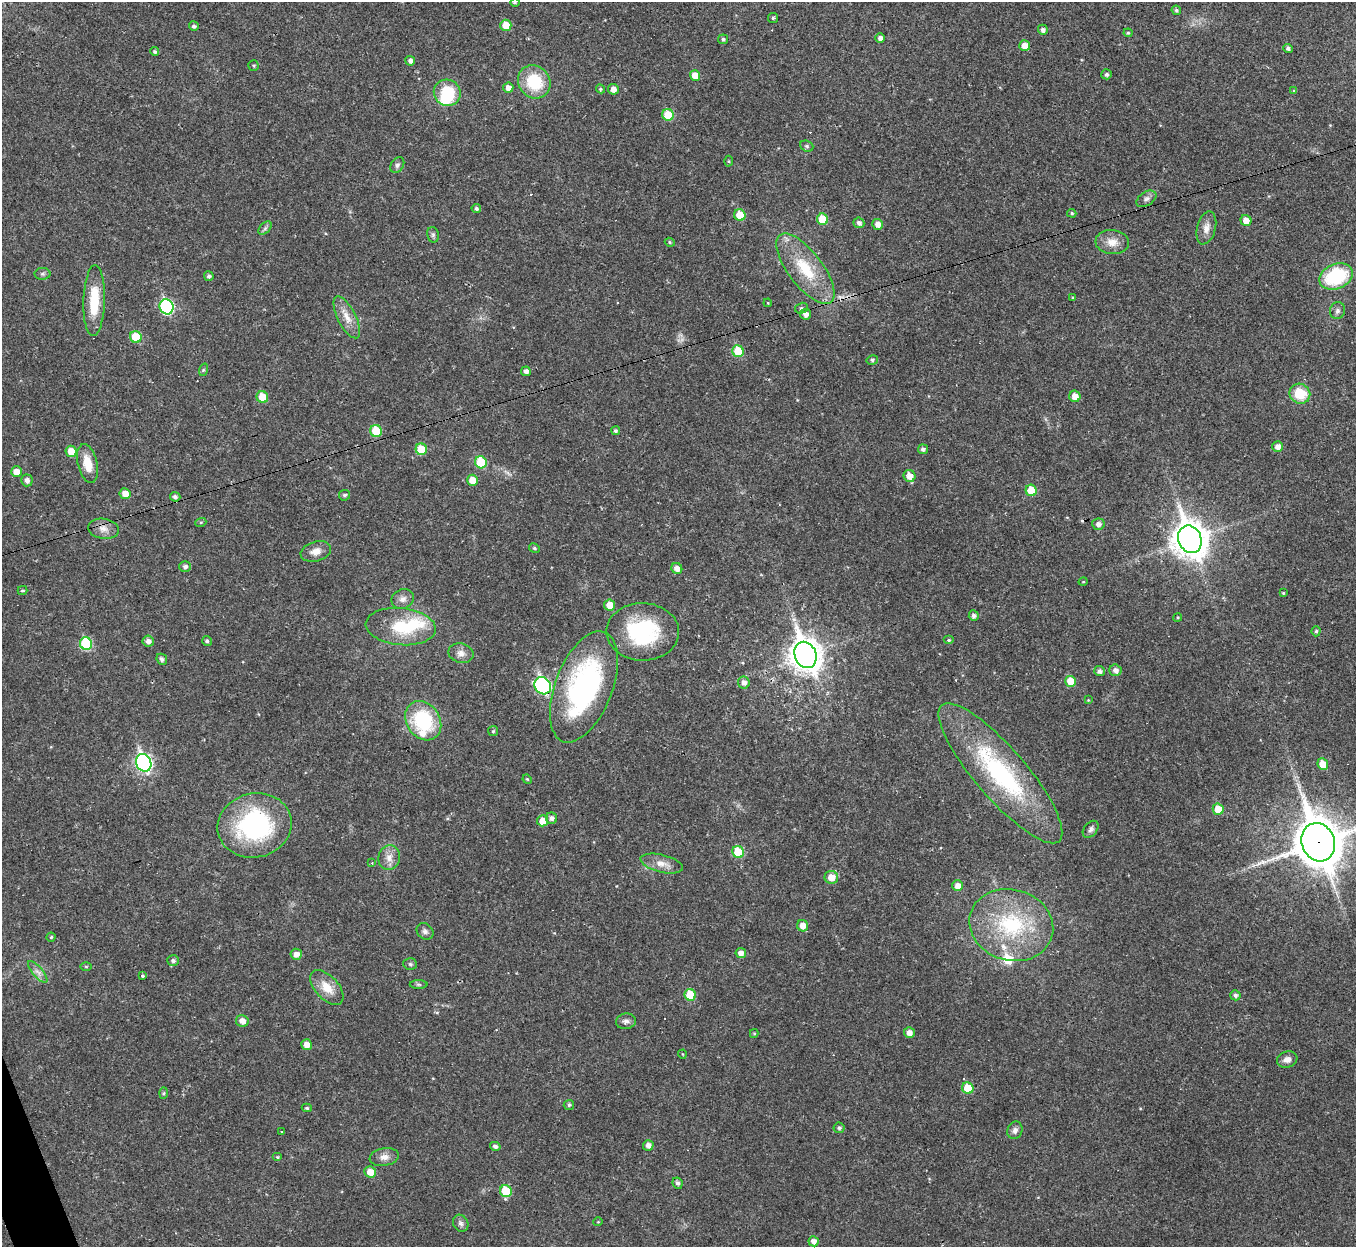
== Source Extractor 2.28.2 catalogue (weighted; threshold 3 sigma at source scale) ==
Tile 7 of 4 x 4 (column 3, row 2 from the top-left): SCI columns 2707-4060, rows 2634-3878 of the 5413 x 5393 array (HDU 1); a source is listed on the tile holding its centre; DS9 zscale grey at full resolution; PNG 1358 x 1249 px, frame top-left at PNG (2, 2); each listed source drawn as its Kron ellipse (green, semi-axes under 4 px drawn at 4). Shown black and unused: <1% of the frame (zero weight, under 2 of 3 exposures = <1% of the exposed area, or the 3 px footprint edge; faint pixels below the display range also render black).
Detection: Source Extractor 2.28.2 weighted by HDU 2 'WHT'; one run over the whole footprint, this tile lists its part. Background 0.0387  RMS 0.0048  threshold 0.0214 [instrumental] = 3 sigma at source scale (4.5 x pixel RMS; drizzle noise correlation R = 1.50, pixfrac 1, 0.05/0.05 arcsec/px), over >= 5 px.
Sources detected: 174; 1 inside a brighter object's white glare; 4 cosmic-ray / hot-pixel residue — neither listed nor drawn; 5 inside a brighter listed object's ellipse — not listed separately; the other 164 listed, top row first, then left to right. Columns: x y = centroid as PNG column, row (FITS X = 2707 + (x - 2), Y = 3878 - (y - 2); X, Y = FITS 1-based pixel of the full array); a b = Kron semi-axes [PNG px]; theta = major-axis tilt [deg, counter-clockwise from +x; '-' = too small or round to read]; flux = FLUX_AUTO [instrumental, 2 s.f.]
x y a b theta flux
515 3 5 3 - 0.46
1176 10 5 4 - 0.89
773 18 5 5 - 0.75
506 25 5 5 - 7.3
194 26 5 4 - 1.3
1043 30 5 5 - 1.7
1128 33 4 4 - 0.68
880 38 5 4 - 1.9
723 39 5 5 - 0.91
1025 46 5 5 - 3.9
1288 48 5 4 - 1.4
155 52 4 4 - 0.87
410 61 5 5 - 1.6
254 66 5 5 - 0.78
1106 74 5 5 - 1.1
695 75 5 5 - 5.3
534 82 17 15 -49 19
508 88 5 5 - 2.9
600 89 5 4 - 0.72
613 89 5 5 - 2.8
1294 91 4 4 - 0.64
447 93 14 13 - 19
668 115 6 5 - 12
807 146 7 5 -21 0.82
728 161 5 3 - 0.54
397 165 8 6 54 1.3
1146 199 11 6 33 1.8
476 208 4 4 - 0.9
1072 213 4 4 - 0.61
740 215 6 5 - 7.9
822 219 6 5 - 11
1246 220 5 5 - 3.9
859 223 5 5 - 1.7
878 224 5 5 - 3.1
265 228 8 5 46 1.2
1206 228 17 9 75 3.9
433 235 8 6 -76 1.1
670 242 5 4 - 0.63
1112 242 17 12 -5 5.6
805 269 42 17 -53 22
42 274 8 6 0 1.1
209 276 5 5 - 1.1
1336 276 17 12 23 32
1073 298 4 4 - 0.6
94 301 35 10 88 17
768 303 4 3 - 0.38
167 307 7 7 - 59
801 308 6 5 - 1.3
1338 311 8 7 - 1.5
806 314 5 5 - 2.9
347 317 23 9 -63 5.7
136 337 6 5 - 13
738 351 6 5 - 14
872 360 6 4 14 0.76
203 370 6 4 72 0.63
526 371 5 4 - 1.9
1300 394 10 9 - 13
1075 396 6 5 - 4.2
262 397 6 5 - 8.8
376 431 6 5 - 14
616 431 4 4 - 0.89
1278 447 5 5 - 2.7
421 449 6 5 - 12
923 449 5 5 - 1.4
71 451 5 5 - 6.4
481 462 6 5 - 17
88 463 20 10 -76 8.3
16 472 5 5 - 4.2
909 476 6 5 - 4.5
27 480 6 5 - 2
472 480 5 5 - 6.1
1031 490 6 5 - 11
125 494 5 5 - 4.3
344 495 5 5 - 0.96
175 497 5 5 - 1.3
201 522 5 3 - 0.59
1098 524 6 5 - 2.1
103 529 15 10 -8 4
1190 539 14 11 -68 830
534 548 5 4 - 0.76
316 551 15 10 17 3.9
185 566 6 5 - 1.6
677 568 6 5 - 3
1083 582 4 3 - 0.42
22 591 5 4 - 0.68
1283 593 4 3 - 0.46
403 599 11 9 23 2.8
610 605 5 5 - 6
974 616 5 5 - 1.6
1178 617 4 3 - 0.44
401 627 35 18 -5 23
1316 631 5 4 - 0.75
643 632 36 28 -1 42
949 640 5 4 - 0.76
148 641 6 5 - 2.2
207 641 5 4 - 0.85
86 644 6 6 - 31
461 653 12 9 -12 2.9
805 655 13 10 -67 650
162 659 6 5 - 1.4
1115 670 6 5 - 2.1
1099 671 5 5 - 1.8
1071 681 5 5 - 8.9
744 683 6 6 - 2.3
543 686 9 7 -55 69
584 687 58 28 69 99
1088 700 4 3 - 0.4
423 721 21 16 -56 34
493 731 5 5 - 0.66
144 763 9 7 -65 130
1323 764 6 5 - 7
1000 773 90 25 -49 72
527 779 5 4 - 0.51
1218 809 6 5 - 8.2
552 818 6 5 - 1.7
543 821 5 5 - 5.6
255 825 37 32 14 66
1091 829 9 6 50 1.5
1318 842 19 16 -69 1700
738 852 6 5 - 15
389 858 12 10 74 3.9
372 863 4 3 - 0.42
662 864 22 9 -13 5.1
831 877 7 6 - 5.6
958 886 5 5 - 3.1
1011 925 42 35 -16 43
803 926 6 5 - 3.9
425 931 9 7 -43 1.7
51 937 4 4 - 0.6
741 953 5 5 - 3
296 954 6 5 - 2.7
173 961 6 5 - 1.2
410 964 7 5 -3 0.93
86 966 5 4 - 0.53
38 972 13 5 -49 2.3
142 976 3 3 - 1.4
419 984 9 4 -1 0.8
327 987 21 11 -47 7.9
690 995 6 5 - 12
1235 995 5 5 - 1.3
242 1021 6 6 - 3.2
626 1021 10 8 12 1.9
754 1033 4 4 - 0.56
909 1033 5 5 - 2.8
307 1045 5 5 - 3.4
682 1054 4 3 - 0.37
1287 1060 10 8 18 2.8
968 1088 6 5 - 10
164 1093 6 4 88 0.6
569 1105 5 5 - 0.78
307 1108 5 4 - 0.73
839 1128 5 5 - 1.1
1015 1130 9 7 68 1.9
281 1131 3 3 - 1.4
648 1145 5 5 - 2.2
495 1146 5 4 - 1.4
278 1157 5 4 - 0.64
384 1157 15 9 10 3.4
370 1172 6 5 - 5
678 1183 6 5 - 1.4
506 1191 6 5 - 16
598 1222 5 3 - 0.37
461 1223 9 7 -60 1.6
814 1241 5 5 - 2.4
Overlapping masked pixels (flux is a lower limit): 2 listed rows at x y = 543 686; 1318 842
Isophote crosses this tile's border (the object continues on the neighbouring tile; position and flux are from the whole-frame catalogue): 1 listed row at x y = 1318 842